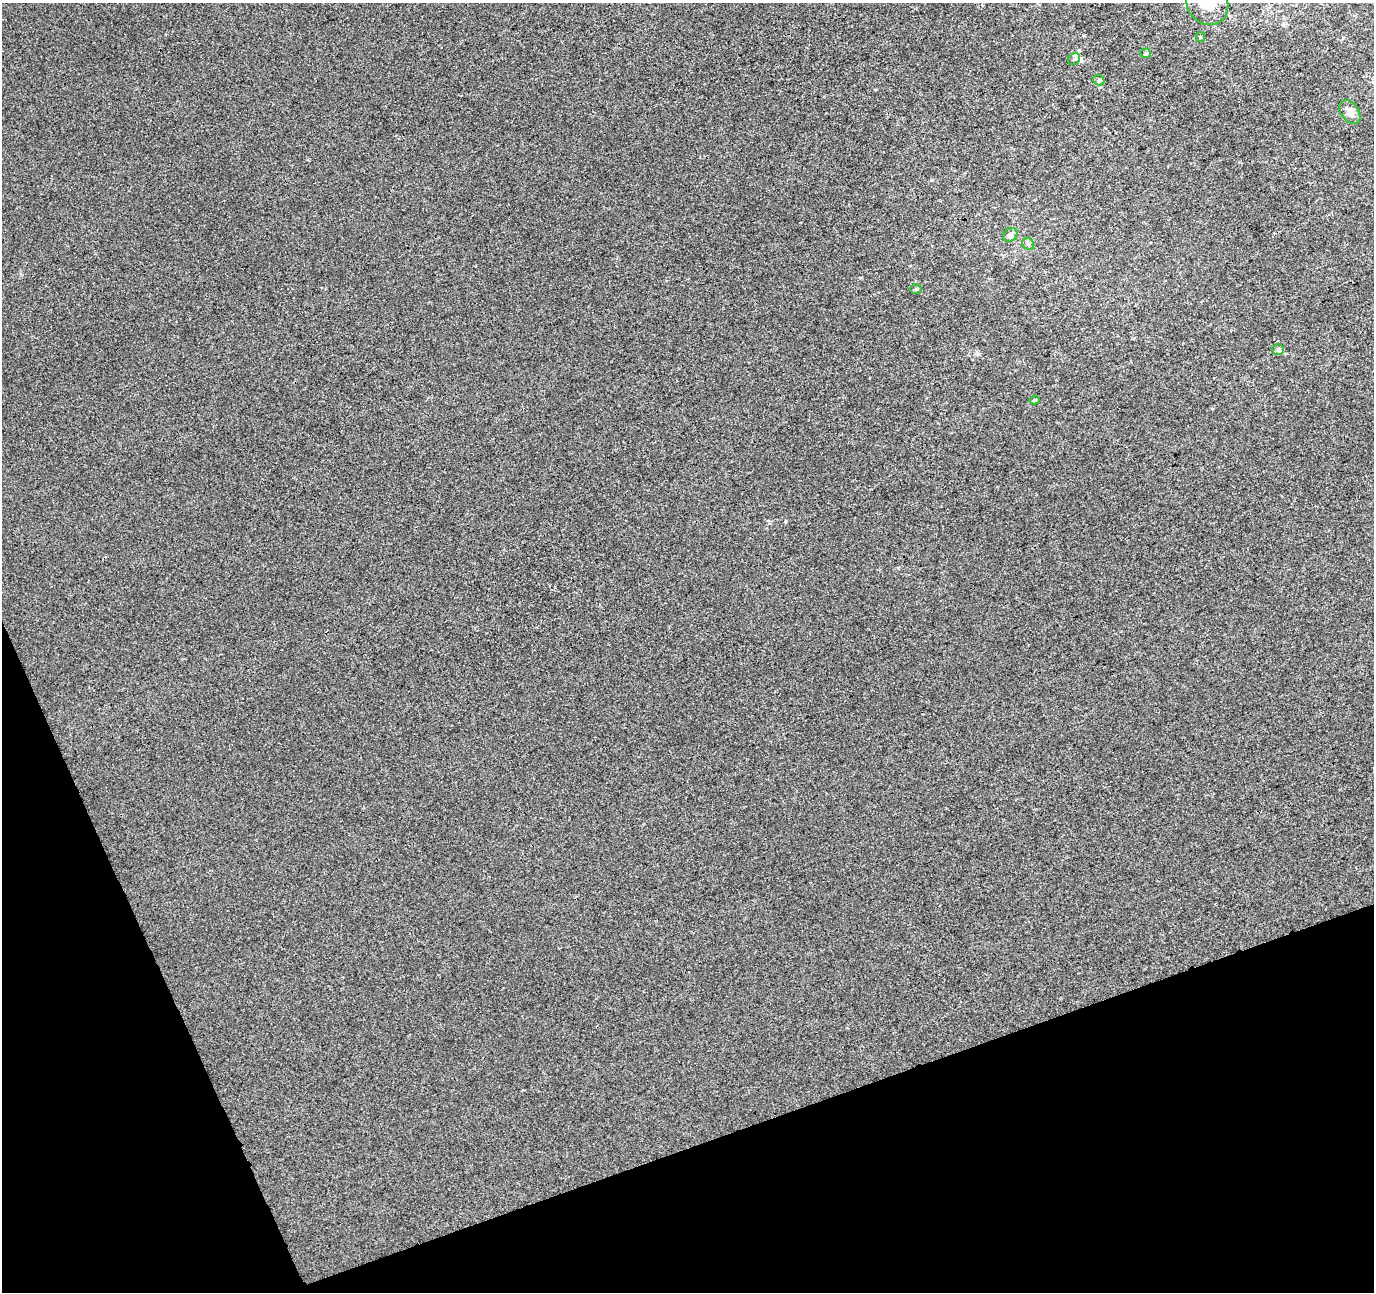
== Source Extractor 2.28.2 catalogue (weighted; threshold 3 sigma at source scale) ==
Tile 14 of 4 x 4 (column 2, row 4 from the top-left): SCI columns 1430-2801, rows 156-1445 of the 5600 x 5413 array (HDU 1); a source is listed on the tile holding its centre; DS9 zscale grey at full resolution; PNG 1376 x 1294 px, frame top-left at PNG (2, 3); each listed source drawn as its Kron ellipse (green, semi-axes under 4 px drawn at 4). Shown black and unused: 18% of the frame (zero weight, under 3 of 4 exposures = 5% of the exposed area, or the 3 px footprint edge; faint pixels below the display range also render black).
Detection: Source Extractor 2.28.2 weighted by HDU 2 'WHT'; one run over the whole footprint, this tile lists its part. Background 2.91e-04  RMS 0.0047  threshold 0.0211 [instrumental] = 3 sigma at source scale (4.5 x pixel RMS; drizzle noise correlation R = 1.50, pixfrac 1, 0.0396/0.0396 arcsec/px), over >= 5 px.
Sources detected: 11; all 11 listed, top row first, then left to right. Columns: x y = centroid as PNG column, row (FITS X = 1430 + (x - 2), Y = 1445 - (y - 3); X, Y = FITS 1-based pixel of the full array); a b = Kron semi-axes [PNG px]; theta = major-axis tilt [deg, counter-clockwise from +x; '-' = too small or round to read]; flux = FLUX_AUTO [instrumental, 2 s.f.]
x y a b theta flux
1207 3 23 20 -54 23
1200 37 5 4 - 0.58
1146 53 5 4 - 0.68
1074 59 6 5 - 0.98
1099 80 6 5 - 0.75
1350 112 13 8 -55 3.3
1010 235 7 6 - 1.5
1028 244 6 5 - 1.1
916 289 6 5 - 0.69
1278 349 6 5 - 0.96
1035 400 5 4 - 0.68
Isophote crosses this tile's border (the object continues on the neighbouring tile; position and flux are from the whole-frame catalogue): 1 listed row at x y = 1207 3
Unlisted compact peaks at least as high as the median listed source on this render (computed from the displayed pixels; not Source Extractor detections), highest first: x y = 786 521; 898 568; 931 180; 861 278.